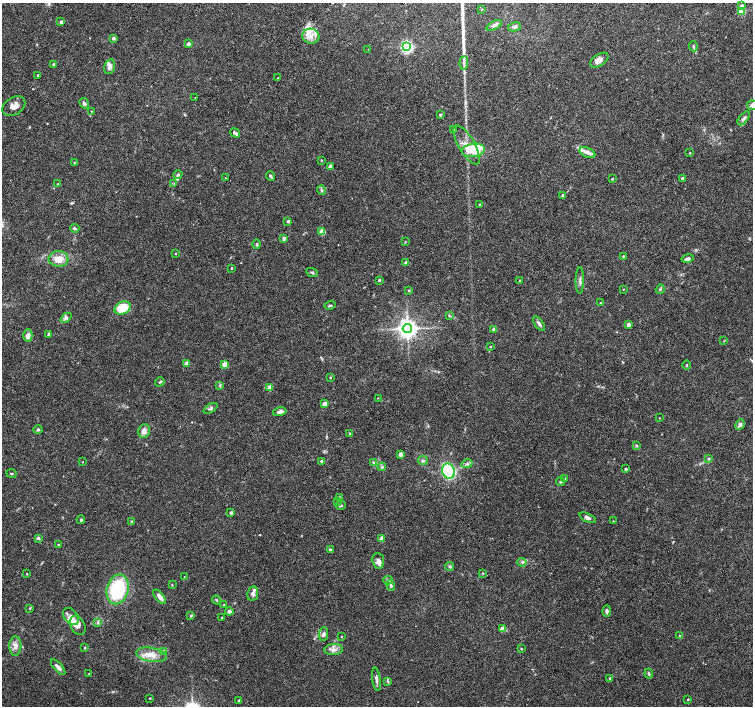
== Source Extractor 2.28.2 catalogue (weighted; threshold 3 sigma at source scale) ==
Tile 10 of 4 x 4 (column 2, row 3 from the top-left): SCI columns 1503-3004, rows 1577-2983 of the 6018 x 6031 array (HDU 1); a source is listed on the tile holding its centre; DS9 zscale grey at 2 x 2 block average (1 PNG px = mean of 2 x 2 image px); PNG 755 x 708 px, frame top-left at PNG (2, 3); each listed source drawn as its Kron ellipse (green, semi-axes under 4 px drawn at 4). Shown black and unused: <1% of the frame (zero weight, under 3 of 6 exposures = <1% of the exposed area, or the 3 px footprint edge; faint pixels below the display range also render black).
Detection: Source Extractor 2.28.2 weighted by HDU 2 'WHT'; one run over the whole footprint, this tile lists its part. Background 0.0352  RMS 0.0021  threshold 0.00877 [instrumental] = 3 sigma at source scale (4.09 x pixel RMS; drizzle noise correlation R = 1.36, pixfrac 0.8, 0.0396/0.0396 arcsec/px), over >= 5 px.
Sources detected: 169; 1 inside a brighter object's white glare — neither listed nor drawn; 9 inside a brighter listed object's ellipse — not listed separately; the other 159 listed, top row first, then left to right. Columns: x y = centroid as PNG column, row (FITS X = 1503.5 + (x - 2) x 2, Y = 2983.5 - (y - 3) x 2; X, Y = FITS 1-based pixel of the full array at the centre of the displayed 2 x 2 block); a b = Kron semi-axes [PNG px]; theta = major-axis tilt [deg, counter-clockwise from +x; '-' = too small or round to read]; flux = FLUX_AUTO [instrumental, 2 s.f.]
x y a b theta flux
742 6 3 3 - 2.4
482 9 3 2 - 0.32
741 11 3 3 - 18
61 22 2 2 - 1.6
494 25 8 4 28 1.4
515 27 6 4 13 1.1
311 36 8 7 - 4
113 38 2 2 - 1.7
188 44 2 2 - 2.3
693 46 5 3 - 0.59
407 47 4 3 - 87
368 49 2 2 - 0.18
599 60 10 6 33 3.4
464 63 7 2 87 1.1
54 64 2 2 - 0.64
110 67 7 5 77 2.3
38 75 2 2 - 0.8
278 78 2 2 - 0.24
195 98 2 2 - 0.19
84 103 6 4 -58 1
752 105 5 5 - 1.8
14 106 12 8 34 3.6
91 111 2 2 - 0.28
440 115 2 2 - 0.73
744 118 8 4 51 1.4
453 130 3 3 - 0.35
235 133 5 2 - 1.5
466 145 22 8 -60 7.2
473 150 11 6 7 14
587 153 8 5 -24 2.1
690 153 2 2 - 0.32
321 160 2 2 - 0.37
74 162 3 2 - 0.28
330 167 3 3 - 1.7
178 175 5 4 - 0.84
270 176 5 3 - 0.68
225 178 2 2 - 0.32
682 178 2 2 - 1.9
612 179 2 2 - 0.56
58 184 2 2 - 0.27
174 184 3 2 - 0.23
321 190 4 3 - 0.72
563 196 3 3 - 1.3
480 204 3 3 - 0.44
288 221 2 2 - 1
75 228 5 3 - 0.71
322 232 3 3 - 12
284 238 2 2 - 2.3
405 242 3 2 - 0.29
257 244 5 3 - 0.71
175 253 2 2 - 0.36
624 256 3 3 - 0.6
58 259 10 8 -2 5.4
688 259 6 3 14 1.3
406 263 2 2 - 1.7
231 268 3 2 - 0.38
312 272 6 3 -25 0.66
379 280 2 2 - 0.85
520 280 2 2 - 0.33
580 280 13 2 89 1.1
623 289 2 2 - 0.23
660 289 5 3 - 0.61
409 291 3 3 - 0.44
600 303 2 2 - 0.29
330 305 5 3 - 0.53
122 308 8 6 28 15
449 316 3 2 - 0.35
66 318 6 4 42 1.4
539 324 8 3 -53 1.4
628 325 4 3 - 1.3
407 328 4 4 - 350
494 329 2 2 - 1.5
49 334 3 3 - 1.1
28 336 6 4 90 2.4
724 341 3 2 - 0.23
491 347 3 2 - 0.3
187 363 2 2 - 3.6
225 364 3 3 - 7.7
686 365 4 2 - 0.32
331 378 3 2 - 0.29
160 382 5 3 - 0.57
220 385 4 3 - 0.54
270 387 3 3 - 7
378 398 2 2 - 0.17
324 404 3 3 - 5.3
210 408 8 3 29 0.85
280 412 7 4 13 2
659 418 2 2 - 0.22
740 424 5 4 - 1.2
38 430 5 3 - 0.64
144 431 7 6 - 2.4
350 434 4 3 - 0.38
636 445 4 3 - 0.49
400 454 3 3 - 1.9
708 458 4 3 - 0.5
423 460 5 2 - 0.53
322 461 2 2 - 1.9
82 462 2 2 - 0.24
373 463 4 4 - 0.8
467 464 5 4 - 1.1
382 467 4 4 - 0.78
626 469 2 2 - 0.75
448 471 8 6 -64 38
11 473 5 2 - 0.35
565 479 3 3 - 0.9
561 482 4 3 - 0.72
339 497 4 2 - 0.42
338 501 3 3 - 0.35
341 506 5 2 - 0.5
231 513 2 2 - 1.1
588 518 9 4 -25 1.5
81 520 4 3 - 0.63
132 521 4 3 - 0.38
613 521 2 2 - 0.24
38 538 4 4 - 1.1
382 539 3 3 - 5.7
59 545 3 2 - 0.5
330 550 4 3 - 0.77
378 561 8 6 -84 2
522 562 4 3 - 0.8
449 566 5 3 - 0.67
483 573 3 2 - 0.33
27 574 3 2 - 0.23
184 576 2 2 - 0.15
388 580 5 3 - 0.66
172 585 3 2 - 0.36
391 585 5 3 - 0.9
118 589 15 10 74 32
253 594 7 5 82 1.8
160 597 8 4 -51 2.3
216 600 4 2 - 0.45
224 605 3 3 - 0.38
30 608 3 3 - 0.33
229 611 4 4 - 1.5
607 611 6 3 90 1
71 616 9 6 -50 3.2
191 616 4 3 - 0.52
222 618 3 2 - 0.3
98 623 3 2 - 0.4
78 625 10 7 -61 3.6
502 629 3 2 - 5.7
323 634 7 4 86 1.5
680 636 3 3 - 0.68
341 637 3 2 - 0.25
15 646 10 6 89 2.7
85 647 3 2 - 0.34
521 649 3 2 - 0.29
333 650 9 5 5 2.4
163 652 3 3 - 1.4
151 655 15 7 -9 5.2
58 667 9 4 -49 2.1
89 674 3 2 - 0.28
649 674 5 3 - 0.58
610 678 3 3 - 0.4
376 679 12 3 -82 1.6
388 681 4 2 - 0.51
150 698 2 2 - 0.34
688 699 2 2 - 0.41
239 700 2 2 - 0.7
Isophote crosses this tile's border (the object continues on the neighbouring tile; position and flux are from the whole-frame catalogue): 1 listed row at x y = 752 105
Diffuse or blended objects may show on this block-average render without a row.